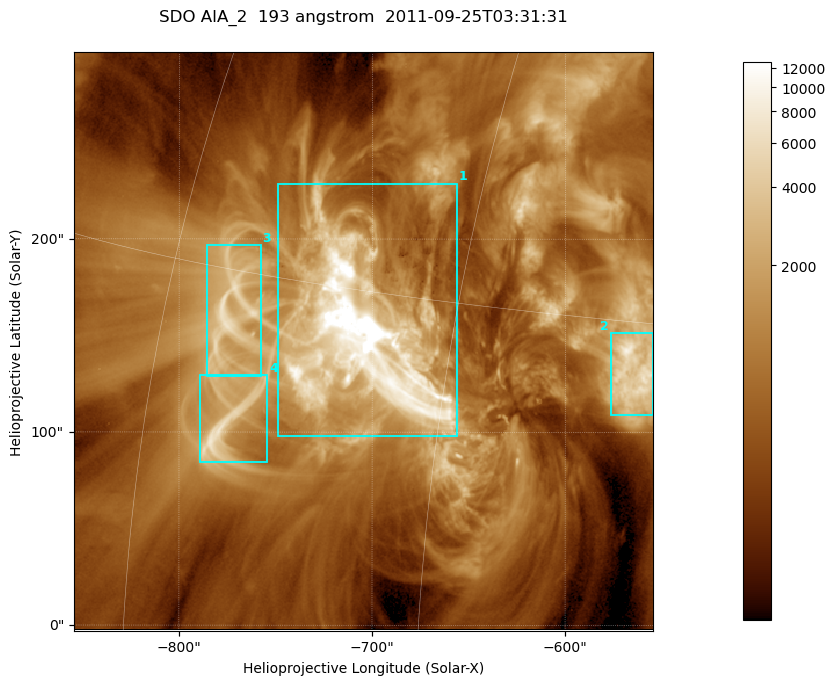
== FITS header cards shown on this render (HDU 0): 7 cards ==
TELESCOP= 'SDO     '           /
INSTRUME= 'AIA_2   '           /
WAVELNTH=                  193 /
WAVEUNIT= 'angstrom'           /
DATE-OBS= '2011-09-25T03:31:31.84' /
CTYPE1  = 'HPLN-TAN'           /
CTYPE2  = 'HPLT-TAN'           /

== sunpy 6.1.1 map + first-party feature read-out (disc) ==
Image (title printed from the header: SDO AIA_2  193 angstrom  2011-09-25T03:31:31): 499 x 499 px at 0.601 arcsec/px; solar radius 957 arcsec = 1592 px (partial field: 3.1% of the solar disc is inside the frame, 100% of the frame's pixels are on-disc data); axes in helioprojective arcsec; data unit not stated in the header (colour bar unlabelled)
Orientation: roll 0.0578 deg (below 1 deg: not rotated)
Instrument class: DISC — disc imager (sunpy class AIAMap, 193 A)
Bright regions (active regions / flare kernels): reference = the on-disc median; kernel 5 px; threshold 5 sigma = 2208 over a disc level ~661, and >= 1.15x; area >= 249 px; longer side >= 6 px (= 3.6 arcsec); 4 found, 4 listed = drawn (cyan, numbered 1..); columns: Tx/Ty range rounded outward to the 2 arcsec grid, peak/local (2 s.f.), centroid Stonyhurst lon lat
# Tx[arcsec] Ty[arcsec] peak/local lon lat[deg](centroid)
1 -750..-656 98..230 93 -49 +13
2 -578..-554 108..152 12 -37 +13
3 -786..-758 128..198 9.7 -56 +14
4 -790..-754 84..130 10 -55 +10